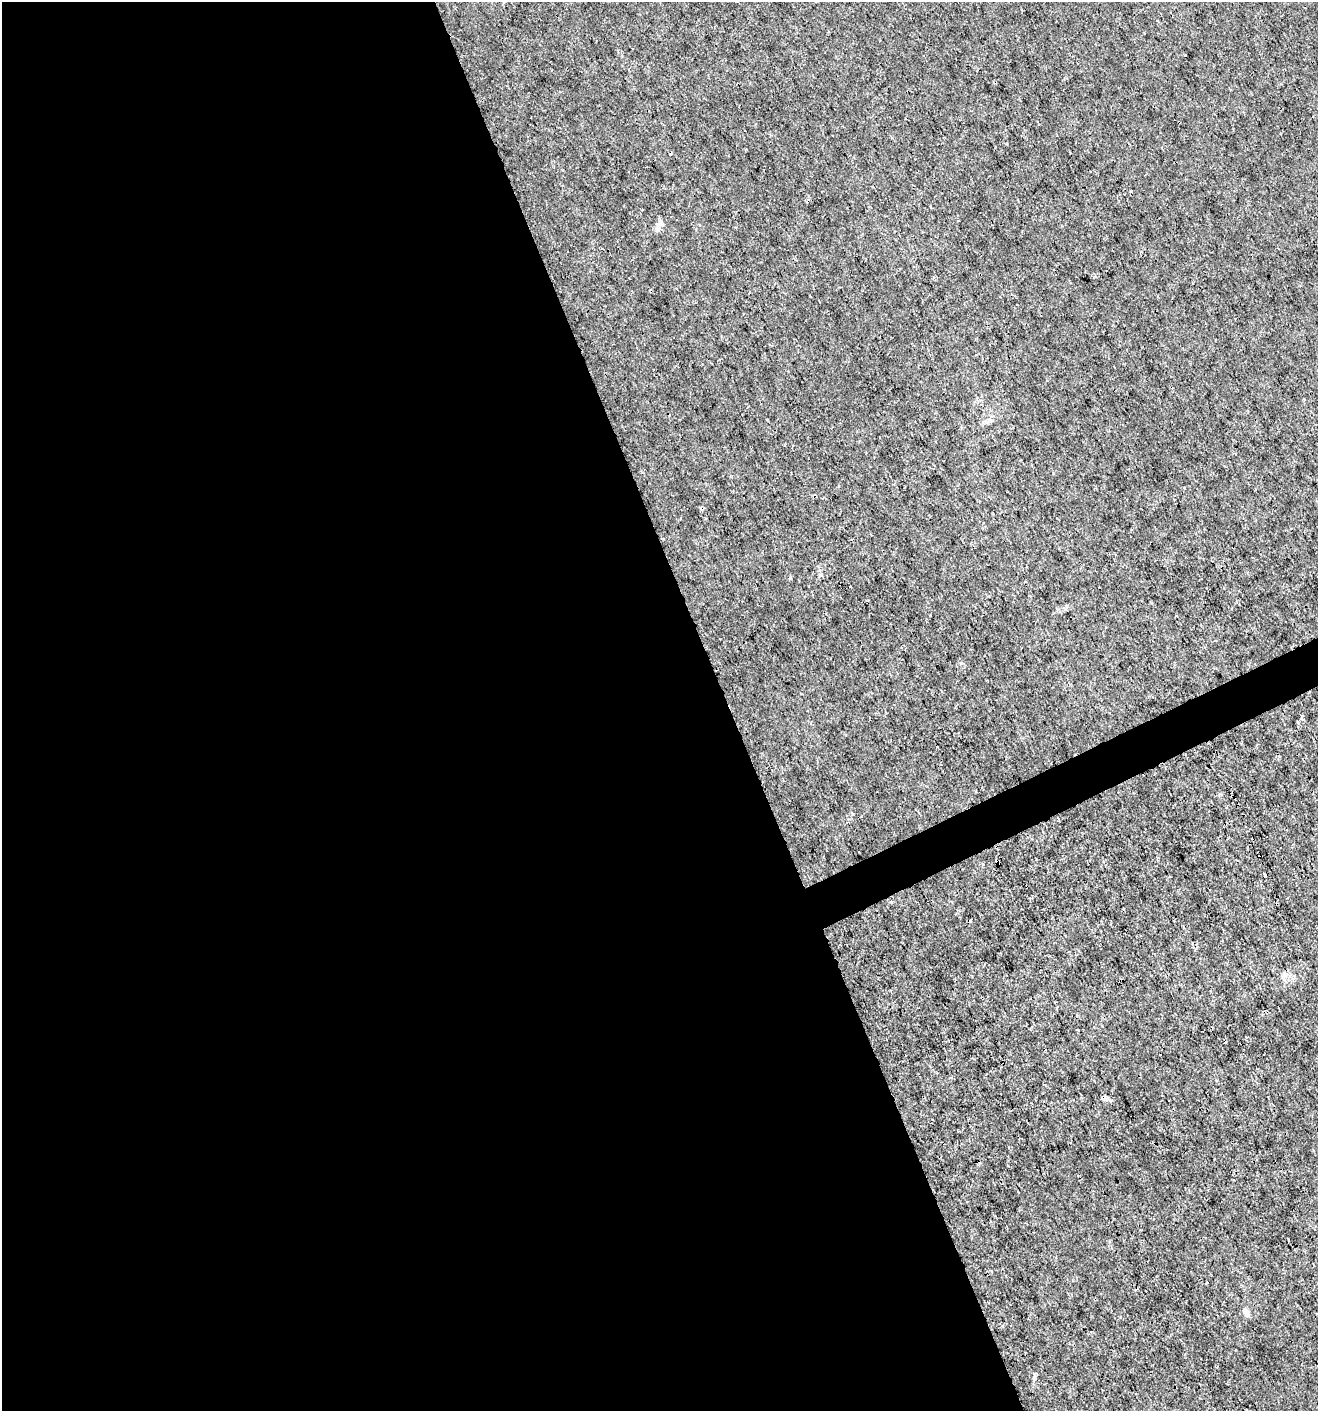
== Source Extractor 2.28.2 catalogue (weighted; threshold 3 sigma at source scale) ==
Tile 9 of 4 x 4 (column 1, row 3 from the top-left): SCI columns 89-1404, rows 1412-2820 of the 5499 x 5638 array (HDU 1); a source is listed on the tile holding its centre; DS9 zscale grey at full resolution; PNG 1320 x 1413 px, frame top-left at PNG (2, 2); no overlay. Shown black and unused: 57% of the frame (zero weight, under 3 of 4 exposures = <1% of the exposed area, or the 3 px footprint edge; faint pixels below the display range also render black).
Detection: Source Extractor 2.28.2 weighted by HDU 2 'WHT'; one run over the whole footprint, this tile lists its part. Background 4.62e-04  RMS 9.4e-04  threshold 0.00424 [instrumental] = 3 sigma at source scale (4.5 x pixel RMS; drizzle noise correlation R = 1.50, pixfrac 1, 0.0396/0.0396 arcsec/px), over >= 5 px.
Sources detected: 9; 2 cosmic-ray / hot-pixel residue — not listed; the other 7 listed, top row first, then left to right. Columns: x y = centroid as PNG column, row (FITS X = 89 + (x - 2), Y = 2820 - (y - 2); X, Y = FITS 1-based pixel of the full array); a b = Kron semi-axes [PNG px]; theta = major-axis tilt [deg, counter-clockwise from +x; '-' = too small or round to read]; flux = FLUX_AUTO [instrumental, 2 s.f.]
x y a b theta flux
1131 191 3 2 - 0.086
660 223 13 7 60 0.53
790 578 3 3 - 0.47
997 860 4 3 - 1.3
1123 909 3 2 - 0.062
1206 1283 4 2 - 0.084
1246 1312 10 7 -54 0.43
Overlapping masked pixels (flux is a lower limit): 1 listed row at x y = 997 860